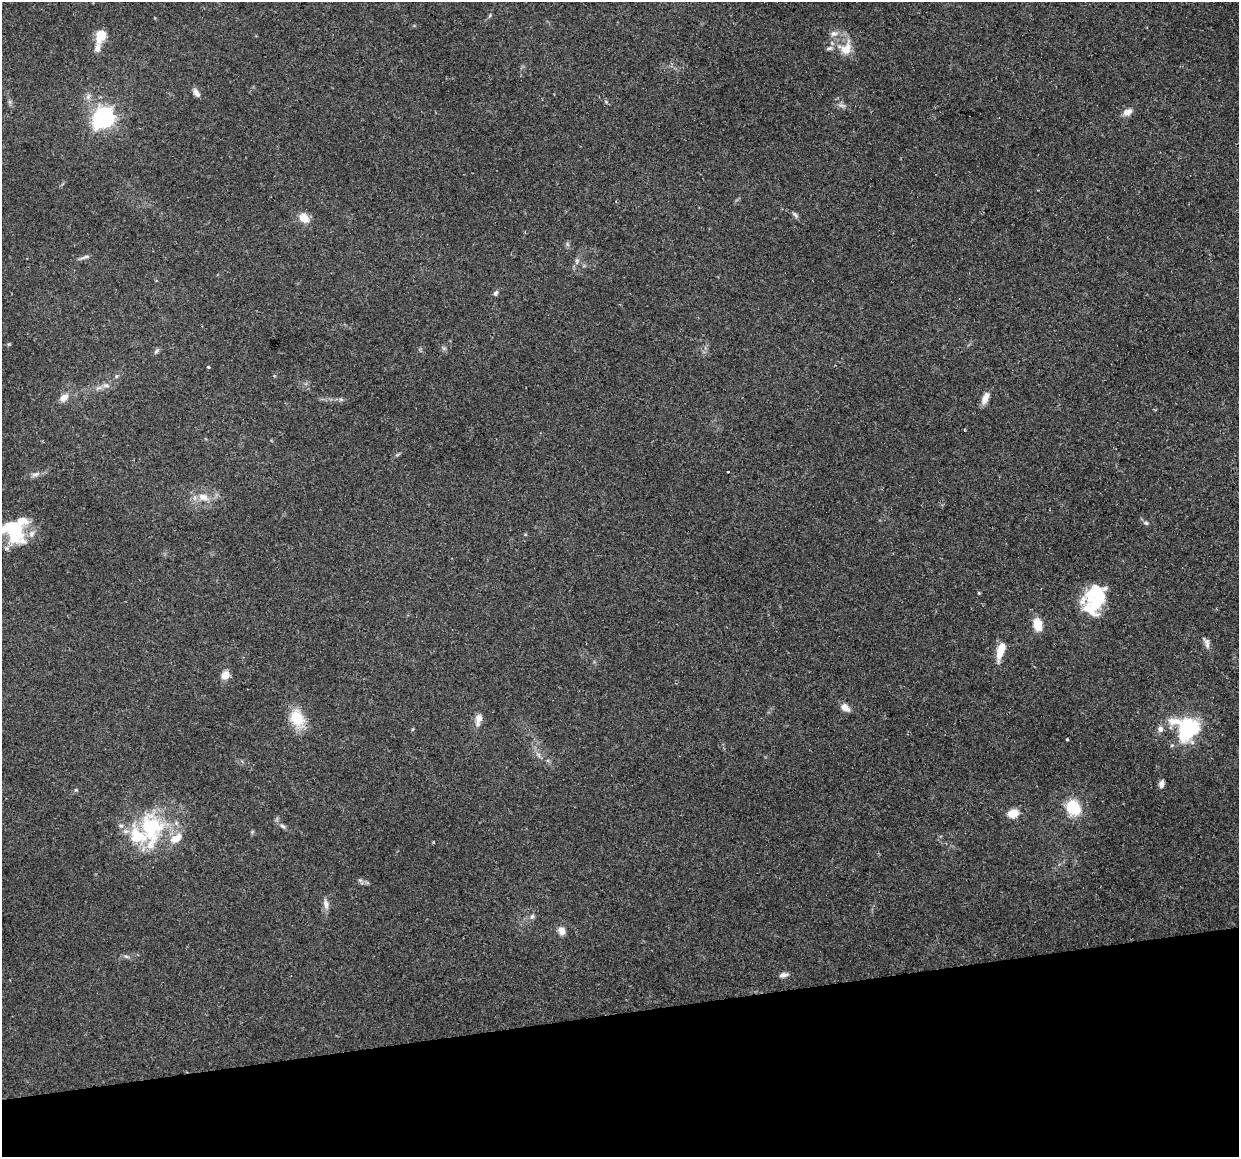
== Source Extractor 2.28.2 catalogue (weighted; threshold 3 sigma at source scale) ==
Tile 14 of 4 x 4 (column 2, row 4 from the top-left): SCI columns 1239-2475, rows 82-1236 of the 4950 x 4733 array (HDU 1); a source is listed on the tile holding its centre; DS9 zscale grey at full resolution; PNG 1241 x 1159 px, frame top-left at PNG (2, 2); no overlay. Shown black and unused: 12% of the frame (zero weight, under 2 of 3 exposures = <1% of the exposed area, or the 3 px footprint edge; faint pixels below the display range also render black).
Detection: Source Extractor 2.28.2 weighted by HDU 2 'WHT'; one run over the whole footprint, this tile lists its part. Background 0.15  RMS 0.0064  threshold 0.0286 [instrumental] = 3 sigma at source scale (4.5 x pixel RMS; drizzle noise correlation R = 1.50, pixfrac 1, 0.0396/0.0396 arcsec/px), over >= 5 px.
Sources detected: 69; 1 inside a brighter object's white glare — not listed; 8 inside a brighter listed object's ellipse — not listed separately; the other 60 listed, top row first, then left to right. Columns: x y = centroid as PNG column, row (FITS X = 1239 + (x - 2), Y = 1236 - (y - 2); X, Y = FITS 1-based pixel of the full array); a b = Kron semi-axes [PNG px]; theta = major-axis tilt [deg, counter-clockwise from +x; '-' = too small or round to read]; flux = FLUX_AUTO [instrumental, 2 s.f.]
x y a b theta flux
490 15 6 4 49 0.79
834 34 11 7 7 3.4
101 35 10 8 61 15
98 48 15 8 85 4.6
845 48 21 18 54 12
196 93 11 6 -57 3.2
10 102 7 4 -71 1.3
606 102 6 4 -46 0.93
841 105 12 5 -14 2.3
1127 112 11 7 30 4.8
103 117 8 7 - 330
795 215 10 5 -44 1.6
304 218 12 9 -37 8.2
567 244 7 4 -88 1.2
84 257 16 4 16 2
577 261 9 5 -89 1.8
496 293 8 6 68 1.7
9 344 6 4 17 0.72
156 351 9 5 52 1.4
208 367 3 3 - 0.88
116 376 5 5 - 0.97
106 385 11 6 -12 2.9
64 398 13 9 40 4.9
985 398 14 7 67 5.2
964 430 3 2 - 0.67
398 455 9 3 21 0.94
728 472 3 3 - 1.2
35 474 13 6 22 3
203 497 17 10 -18 8.2
1146 523 7 6 - 1.5
14 533 34 24 -43 30
525 534 5 3 - 0.59
979 593 5 4 - 0.6
1093 602 33 20 -88 29
1038 624 10 7 -76 14
1206 642 16 6 -67 2.9
1001 650 21 7 73 13
225 675 10 8 55 5.6
845 708 12 8 -36 4.2
297 718 22 15 -67 19
479 719 13 7 77 6.1
1175 722 21 10 0 10
1187 728 14 11 64 97
413 729 5 3 - 0.62
1160 729 8 7 - 2.7
1067 739 3 3 - 0.72
538 754 10 4 -48 2.1
1161 784 9 6 73 2.8
76 790 5 4 - 0.86
1073 808 11 9 -64 38
1013 813 10 7 23 12
283 826 9 5 -37 1.8
151 829 50 31 -86 59
433 842 3 3 - 0.5
361 881 11 5 -55 1.5
326 904 15 7 -80 3.7
532 917 8 6 57 1.8
561 931 11 9 -66 4.3
126 957 8 4 -10 1.5
784 975 11 6 14 2.8